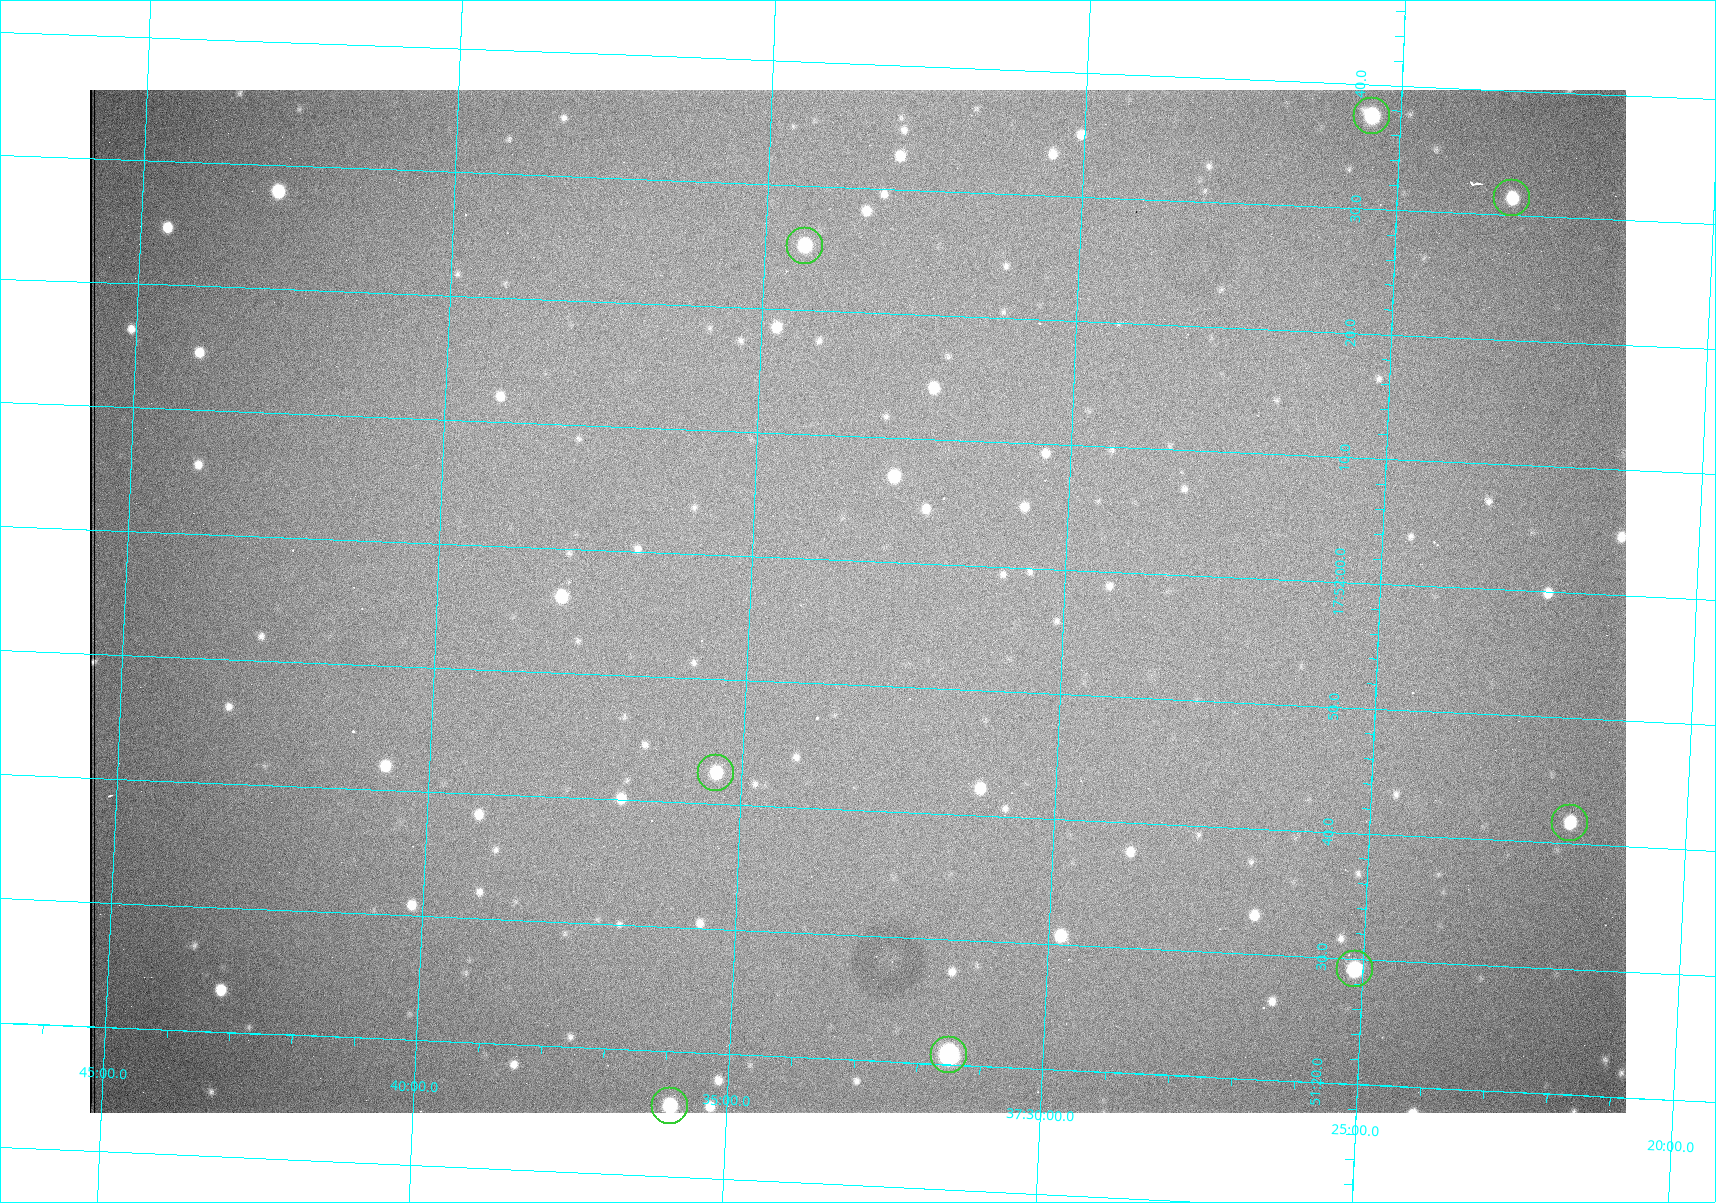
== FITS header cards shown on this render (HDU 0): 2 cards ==
NAXIS1  =                 1536 /fastest changing axis
NAXIS2  =                 1023 /next to fastest changing axis

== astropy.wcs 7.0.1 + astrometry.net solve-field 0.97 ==
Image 1536 x 1023 px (HDU 0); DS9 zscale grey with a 90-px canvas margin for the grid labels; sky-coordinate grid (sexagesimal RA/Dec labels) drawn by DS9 from the SOLVED WCS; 8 Tycho-2 reference stars matched to detected sources circled (green)
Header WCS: RA---TAN/DEC--TAN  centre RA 17:51:57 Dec +37:33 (267.99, +37.55 deg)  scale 0.959 arcsec/px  FOV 24.5' x 16.3'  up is +87 deg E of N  parity flipped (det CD > 0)
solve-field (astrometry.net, Tycho-2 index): VERIFIED the header's WCS against the Tycho-2 star catalogue (8 matches, 0 conflicts) and refined it, rather than solving blind
Solved WCS: RA---TAN-SIP/DEC--TAN-SIP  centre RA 17:51:57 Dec +37:33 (267.99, +37.55 deg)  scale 0.956 arcsec/px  FOV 24.5' x 16.3'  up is +87 deg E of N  parity flipped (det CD > 0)
The solver's refit moves the header's centre by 1.2 arcsec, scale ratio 0.997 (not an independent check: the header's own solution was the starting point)
Tycho-2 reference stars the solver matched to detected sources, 8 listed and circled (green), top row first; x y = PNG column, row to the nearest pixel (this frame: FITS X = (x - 90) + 1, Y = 1023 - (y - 90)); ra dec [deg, ICRS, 3 dp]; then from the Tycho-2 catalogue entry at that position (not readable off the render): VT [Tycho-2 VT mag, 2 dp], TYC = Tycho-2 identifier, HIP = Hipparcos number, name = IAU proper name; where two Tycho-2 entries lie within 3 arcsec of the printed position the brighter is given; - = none
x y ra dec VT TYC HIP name
1372 116 268.156 +37.424 11.25 2620-712-1 - -
1512 198 268.131 +37.386 12.62 2620-526-1 - -
805 246 268.105 +37.573 11.82 3089-995-1 - -
716 773 267.927 +37.590 11.84 3089-1137-1 - -
1570 823 267.924 +37.364 11.94 2620-391-1 - -
1355 969 267.871 +37.419 11.35 2620-812-1 - -
949 1055 267.836 +37.525 9.96 3089-889-1 - -
670 1106 267.815 +37.598 11.54 3089-1081-1 - -